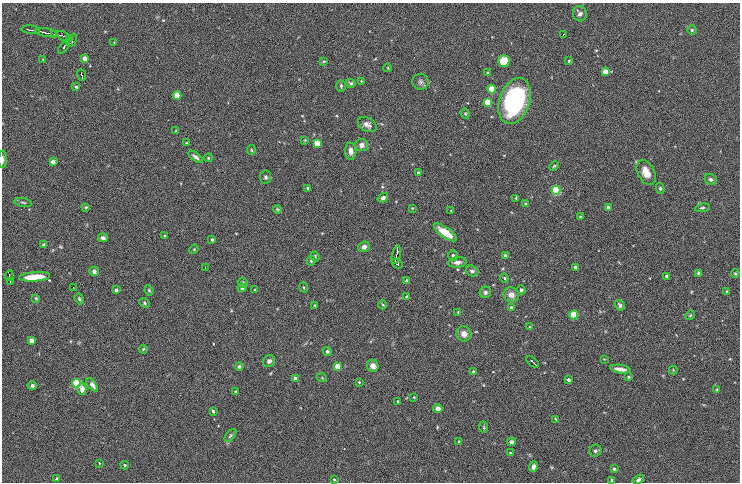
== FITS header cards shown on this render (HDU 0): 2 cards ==
NAXIS1  =                  738 / Axis Length
NAXIS2  =                  480 / Axis Length

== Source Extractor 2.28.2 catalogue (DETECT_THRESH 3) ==
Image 738 x 480 px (HDU 0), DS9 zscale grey, 1 PNG px = 1 image px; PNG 742 x 484 px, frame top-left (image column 1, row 480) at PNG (2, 3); each listed source drawn as its Kron ellipse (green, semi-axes under 4 px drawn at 4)
Background -0.233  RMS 14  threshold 40.6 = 3 sigma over >= 5 px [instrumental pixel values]
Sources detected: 153; all 153 listed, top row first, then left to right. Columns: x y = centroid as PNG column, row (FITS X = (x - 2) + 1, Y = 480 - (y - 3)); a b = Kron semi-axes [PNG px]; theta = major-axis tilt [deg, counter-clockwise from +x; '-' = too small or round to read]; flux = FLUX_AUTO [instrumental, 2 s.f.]
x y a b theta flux
580 14 8 7 - 3500
31 30 9 2 -7 1800
692 30 4 4 - 1400
46 33 11 3 -10 3100
54 34 3 2 - 1500
563 35 3 2 - 1900
64 36 8 2 -32 810
69 38 3 3 - 2300
72 40 7 3 61 2100
114 43 3 2 - 630
64 47 8 3 51 4200
85 58 4 4 - 11000
43 59 4 2 - 540
324 61 3 3 - 960
504 61 6 5 - 16000
569 61 3 3 - 990
388 68 4 3 - 640
605 72 4 4 - 14000
487 73 3 3 - 1100
82 75 6 2 -68 1200
361 81 2 2 - 580
421 82 8 8 - 2500
351 83 4 4 - 1500
341 86 6 4 -90 1300
76 87 4 3 - 1500
492 89 4 4 - 41000
177 95 4 4 - 25000
514 101 24 15 71 130000
488 102 4 4 - 36000
465 114 5 4 - 1100
367 124 10 6 -28 4200
176 131 3 3 - 700
305 140 2 2 - 570
187 143 3 3 - 1000
317 143 4 4 - 34000
361 145 6 6 - 4300
251 150 5 4 - 980
351 151 8 5 -85 4800
195 157 8 4 -37 2500
208 158 4 3 - 710
3 159 9 3 89 2400
53 162 4 3 - 6800
554 166 5 3 - 930
646 172 13 8 -63 9900
418 173 4 3 - 1200
266 177 6 5 - 1700
711 179 6 5 - 2200
308 188 3 3 - 1400
660 188 5 4 - 1400
556 190 4 4 - 110000
383 198 5 4 - 2800
516 198 3 2 - 1900
23 202 8 3 -12 1200
525 204 4 3 - 1100
86 207 4 4 - 1100
608 207 3 3 - 3500
412 208 4 3 - 800
702 208 7 4 7 1600
277 209 4 3 - 790
451 210 3 2 - 580
580 217 4 3 - 900
445 232 13 5 -35 15000
164 236 3 2 - 1000
103 238 5 4 - 2600
212 240 3 3 - 1700
44 245 4 3 - 2100
364 247 6 5 - 3300
194 249 5 3 - 800
396 255 9 3 76 2400
505 255 3 3 - 1300
315 256 5 3 - 940
453 256 5 5 - 2100
311 261 5 4 - 1200
457 262 9 5 6 3800
397 264 6 3 -33 3000
576 267 3 3 - 3800
205 268 3 2 - 820
94 271 5 4 - 2400
472 271 6 5 - 2500
699 273 4 3 - 6300
735 274 4 3 - 1100
9 276 5 2 - 1100
667 276 3 3 - 1600
34 277 15 4 4 18000
505 278 4 3 - 970
10 281 4 2 - 720
407 281 3 3 - 4400
243 283 5 4 - 1500
73 287 4 2 - 2300
242 288 4 4 - 2300
304 288 5 2 - 810
116 290 3 3 - 3000
149 290 5 3 - 1100
254 290 3 3 - 1100
521 290 4 4 - 2600
485 292 6 5 - 2400
727 292 3 3 - 3400
511 295 8 7 - 6400
407 297 3 3 - 3700
36 298 4 3 - 1000
79 299 5 4 - 1300
144 303 5 4 - 1200
315 305 3 3 - 770
383 305 4 3 - 740
620 305 5 4 - 2100
511 307 3 3 - 1400
458 312 3 3 - 800
574 315 4 4 - 60000
690 315 5 4 - 1000
530 327 4 3 - 890
464 334 8 7 - 5900
31 341 4 4 - 8500
143 349 4 3 - 820
327 351 5 4 - 1700
604 359 2 2 - 570
269 361 6 5 - 2300
532 362 7 2 -40 1700
239 366 4 4 - 1500
338 366 4 4 - 22000
373 366 6 5 - 4600
620 369 10 3 -9 5400
673 370 4 4 - 730
473 372 4 3 - 1600
628 377 4 3 - 930
295 378 4 3 - 6700
322 378 5 3 - 780
568 380 3 3 - 2600
359 382 3 3 - 810
77 383 4 4 - 95000
92 385 8 4 -53 5100
32 386 4 4 - 2300
82 389 6 4 -89 6100
716 389 3 3 - 960
236 392 3 3 - 3600
414 397 2 2 - 600
398 401 3 3 - 1200
438 409 4 4 - 4200
213 411 3 3 - 2000
556 419 4 3 - 970
484 427 6 4 -88 950
230 435 7 4 49 1500
459 442 3 3 - 1500
511 442 5 3 - 2600
595 451 6 5 - 1800
510 453 3 3 - 1600
99 463 3 2 - 740
125 465 4 3 - 1100
533 467 5 4 - 3800
614 469 3 3 - 2000
57 478 4 3 - 1500
334 479 3 3 - 900
612 480 3 3 - 1900
638 480 6 4 34 2200
At the frame edge (FLAGS 8, measured only in part): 2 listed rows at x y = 3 159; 612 480